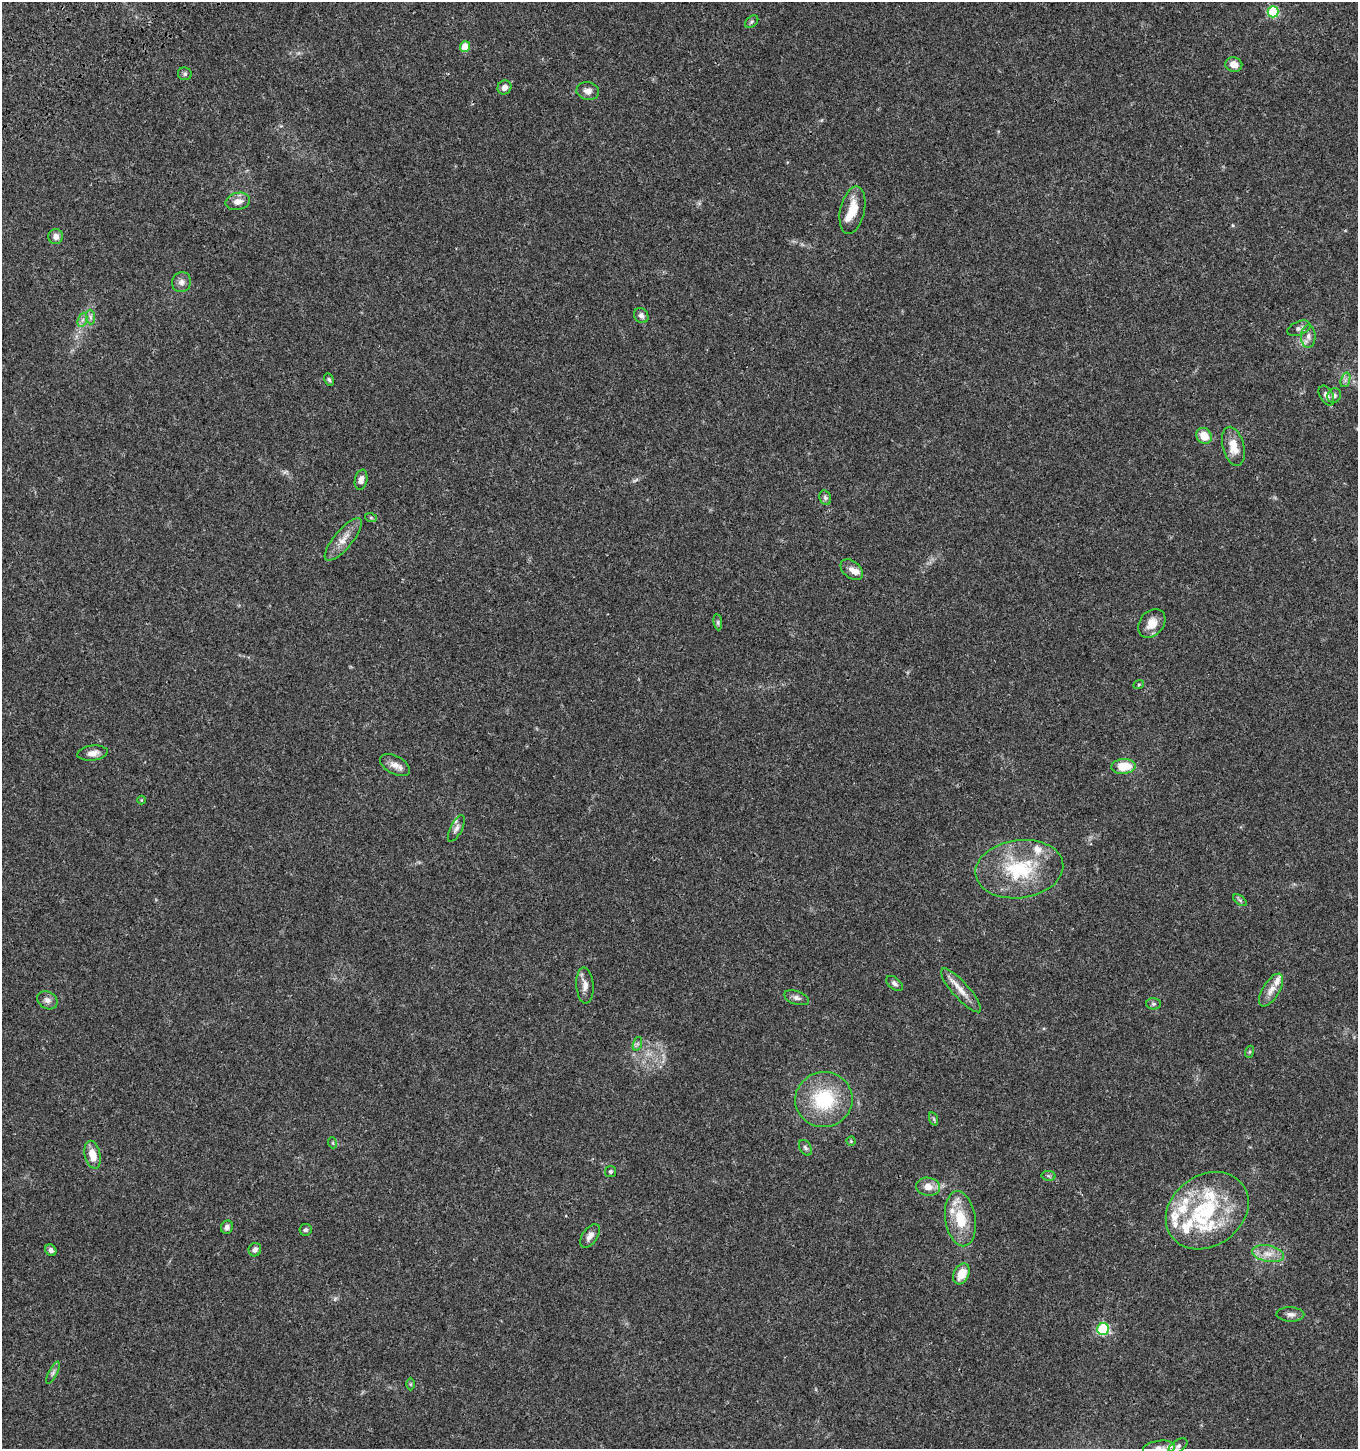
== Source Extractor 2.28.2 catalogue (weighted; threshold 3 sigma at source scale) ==
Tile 11 of 4 x 4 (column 3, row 3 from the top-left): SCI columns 2888-4243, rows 1557-3003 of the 5835 x 6003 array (HDU 1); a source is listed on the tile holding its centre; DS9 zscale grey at full resolution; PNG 1360 x 1451 px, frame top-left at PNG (2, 2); each listed source drawn as its Kron ellipse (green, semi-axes under 4 px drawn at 4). Shown black and unused: <1% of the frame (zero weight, under 3 of 4 exposures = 6% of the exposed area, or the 3 px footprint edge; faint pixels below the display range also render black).
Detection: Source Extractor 2.28.2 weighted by HDU 2 'WHT'; one run over the whole footprint, this tile lists its part. Background 0.0349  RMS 0.0033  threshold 0.0149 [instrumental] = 3 sigma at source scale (4.5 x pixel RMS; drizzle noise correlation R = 1.50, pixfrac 1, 0.0396/0.0396 arcsec/px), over >= 5 px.
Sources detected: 85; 15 inside a brighter listed object's ellipse — not listed separately; the other 70 listed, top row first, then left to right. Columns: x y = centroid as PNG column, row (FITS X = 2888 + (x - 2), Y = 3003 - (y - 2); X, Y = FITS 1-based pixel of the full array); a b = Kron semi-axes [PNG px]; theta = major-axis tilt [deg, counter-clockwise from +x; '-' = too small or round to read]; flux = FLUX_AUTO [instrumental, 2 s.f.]
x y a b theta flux
1273 12 6 5 - 24
752 22 7 5 42 0.64
465 47 5 5 - 5.5
1234 65 8 7 - 3.1
185 74 7 6 - 0.73
504 87 7 6 - 1.8
588 91 11 9 -8 2
238 201 12 8 13 2.5
852 210 24 12 78 6.3
56 237 7 7 - 1.8
182 282 10 9 - 1.6
641 315 8 6 -54 1.4
90 317 7 4 -88 0.81
82 320 7 4 70 0.89
1299 328 12 6 21 1.2
1308 336 11 7 89 1.7
329 380 6 4 -62 0.53
1345 380 7 4 71 0.85
1326 396 11 6 -60 1.6
1334 396 7 6 - 1.1
1204 436 8 7 - 4.8
1233 446 20 10 -76 5.2
361 480 10 6 77 1.7
825 498 7 5 -70 0.75
371 518 6 4 -19 0.41
343 539 26 9 50 4.1
852 570 13 8 -39 2.2
718 622 8 4 -82 0.54
1152 623 16 12 50 4.2
1139 684 5 3 - 0.32
93 753 15 7 7 2.1
395 765 16 9 -29 2.6
1123 766 12 7 4 7.7
141 800 4 3 - 0.23
456 828 14 6 62 1.3
1019 869 44 29 7 25
1240 900 8 4 -37 0.56
894 983 9 5 -38 1
585 985 18 8 -86 2.4
961 990 28 8 -48 4.1
1271 990 19 8 58 2.9
797 998 13 6 -18 1.4
47 1000 11 8 -33 1.6
1153 1004 7 5 -1 0.72
637 1044 7 4 71 0.67
1249 1052 6 4 71 0.45
824 1099 28 27 - 21
934 1119 7 4 -71 0.52
851 1141 4 4 - 0.33
333 1143 5 3 - 0.35
805 1148 8 5 -58 0.79
93 1155 14 7 -77 4.5
611 1171 5 5 - 0.55
1049 1176 7 5 -11 0.55
928 1187 12 9 -9 3.2
1207 1211 44 35 36 30
960 1219 28 15 -81 11
227 1227 7 6 - 1.1
305 1230 6 6 - 0.72
590 1236 13 7 55 1.9
51 1250 6 5 - 1.1
255 1250 7 6 - 1.3
1268 1254 16 8 -11 3.5
961 1274 11 7 62 5.4
1290 1314 14 7 -2 1.5
1103 1329 6 6 - 29
53 1373 12 4 63 0.92
410 1384 6 4 90 0.39
1178 1446 10 6 35 0.99
1159 1448 16 7 7 1.7
Isophote crosses this tile's border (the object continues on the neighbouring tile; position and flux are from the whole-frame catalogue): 1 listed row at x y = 1159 1448